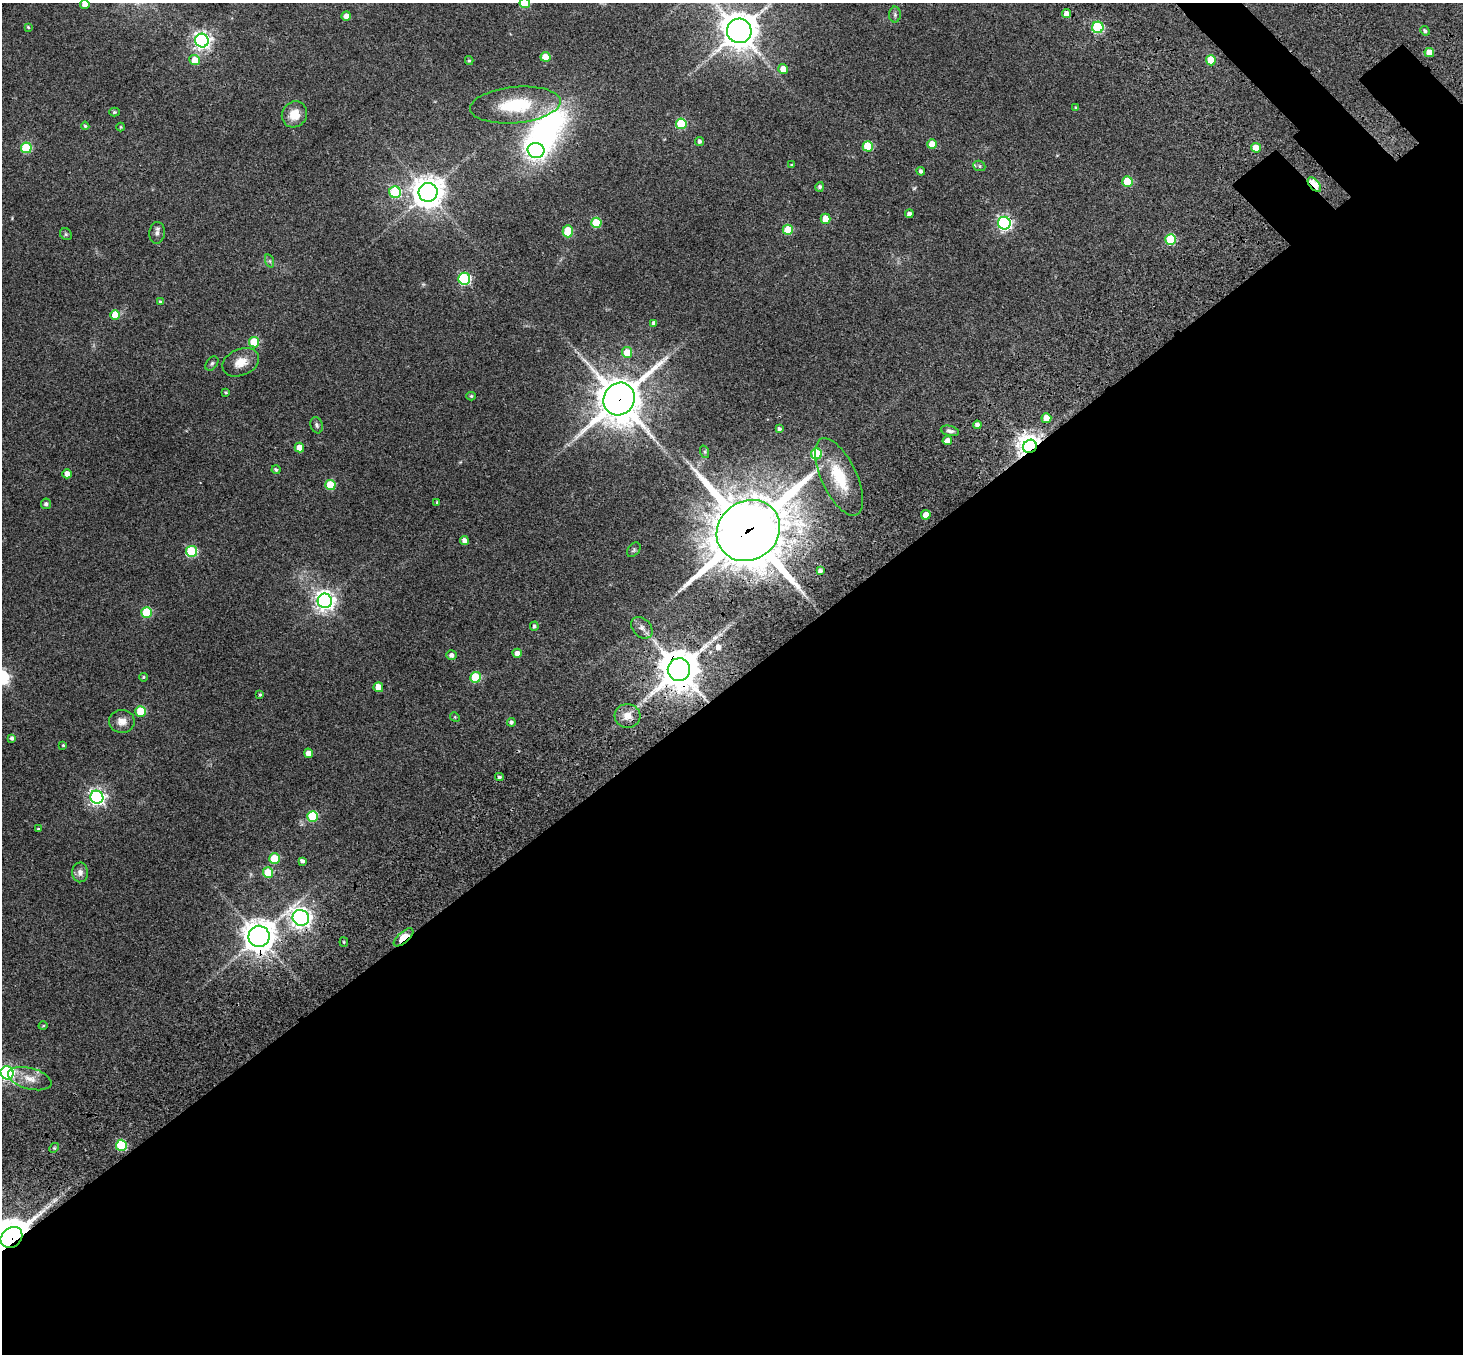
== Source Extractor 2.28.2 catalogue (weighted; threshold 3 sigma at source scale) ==
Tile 15 of 4 x 4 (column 3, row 4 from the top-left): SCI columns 3105-4565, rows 469-1820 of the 6205 x 6204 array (HDU 1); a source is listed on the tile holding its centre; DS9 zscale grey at full resolution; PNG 1465 x 1356 px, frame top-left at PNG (2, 3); each listed source drawn as its Kron ellipse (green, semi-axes under 4 px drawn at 4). Shown black and unused: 51% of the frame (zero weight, under 3 of 4 exposures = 9% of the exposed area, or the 3 px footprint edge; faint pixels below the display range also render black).
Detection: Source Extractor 2.28.2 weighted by HDU 2 'WHT'; one run over the whole footprint, this tile lists its part. Background 0.0446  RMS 0.0054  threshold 0.0243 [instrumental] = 3 sigma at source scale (4.5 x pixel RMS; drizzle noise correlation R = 1.50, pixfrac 1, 0.05/0.05 arcsec/px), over >= 5 px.
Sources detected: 120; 1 inside a brighter object's white glare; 1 cosmic-ray / hot-pixel residue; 1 long thin detection or spike segment (spike, bleed or trail) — neither listed nor drawn; the other 117 listed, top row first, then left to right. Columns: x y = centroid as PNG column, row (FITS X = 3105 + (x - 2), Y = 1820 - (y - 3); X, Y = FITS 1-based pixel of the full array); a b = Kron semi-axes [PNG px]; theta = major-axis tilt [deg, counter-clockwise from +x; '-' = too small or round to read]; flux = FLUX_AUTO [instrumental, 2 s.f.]
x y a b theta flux
525 3 5 5 - 29
85 4 4 4 - 4.6
1067 14 4 4 - 4.6
895 15 8 6 -90 1.2
346 16 5 4 - 3.3
28 27 3 3 - 0.55
1098 27 6 5 - 55
739 31 12 12 - 1000
1425 31 5 4 - 1.1
202 41 7 6 - 210
1429 52 5 4 - 7.1
545 57 5 5 - 9.8
195 60 5 5 - 7.8
1211 60 5 5 - 18
469 61 4 4 - 0.62
783 69 5 5 - 5.3
515 105 45 18 5 31
1076 107 4 4 - 0.45
114 112 5 4 - 0.72
294 114 13 12 - 7.4
681 124 5 5 - 33
85 126 4 4 - 0.64
121 127 4 4 - 0.49
699 141 4 4 - 1.2
932 144 5 5 - 8.3
868 146 5 5 - 26
26 148 5 5 - 31
1256 148 5 5 - 9.8
536 150 8 7 - 140
792 165 4 3 - 0.63
979 166 6 5 - 0.86
921 171 4 4 - 1.4
1127 182 5 5 - 21
1314 184 8 5 -48 34
820 187 5 4 - 1.2
395 192 6 6 - 50
428 192 9 9 - 830
909 214 4 4 - 2.3
825 219 5 5 - 9.3
596 223 5 5 - 23
1004 223 6 6 - 120
788 230 5 5 - 18
568 231 6 5 - 21
157 233 11 7 83 2.1
66 234 6 5 - 0.86
1170 239 5 5 - 34
270 261 7 4 -71 0.99
464 279 6 6 - 71
160 302 4 4 - 0.9
115 315 5 4 - 9.4
654 323 4 4 - 1.7
254 342 5 5 - 21
627 352 5 5 - 9.4
241 362 19 13 22 7.2
212 364 8 5 50 1.1
226 392 3 3 - 0.62
471 396 4 4 - 0.81
619 399 17 15 56 1900
1046 418 5 5 - 8.8
317 425 8 6 -71 1.3
977 425 4 4 - 1.8
779 429 4 3 - 1.2
950 431 9 5 -13 1.7
947 441 5 4 - 3.4
1030 446 7 6 - 550
299 448 5 4 - 6.2
705 452 6 4 -72 0.71
816 454 5 5 - 31
276 470 4 4 - 1
67 474 4 4 - 3.8
839 477 42 17 -65 23
330 485 5 5 - 19
437 502 4 3 - 0.49
46 504 5 5 - 1.3
926 515 5 4 - 7.2
748 531 33 29 37 3300
464 540 4 4 - 2.6
634 550 8 5 51 0.92
191 551 5 5 - 51
820 571 4 4 - 1.6
325 601 7 7 - 310
147 612 5 5 - 29
534 626 4 4 - 1.2
642 628 12 9 -46 2.7
517 653 4 4 - 3.4
451 655 5 4 - 2
679 670 11 11 - 1500
143 677 4 3 - 0.56
476 677 5 5 - 26
378 687 5 5 - 8.5
260 694 3 3 - 0.72
141 711 5 5 - 21
627 716 13 12 - 5.4
455 717 5 4 - 0.53
122 721 13 11 -1 4.3
511 722 4 4 - 1.3
12 738 4 4 - 1.4
63 745 3 3 - 0.55
308 753 5 4 - 4.9
499 777 4 4 - 1.2
97 797 7 6 - 180
313 816 5 5 - 31
38 829 3 2 - 0.49
275 859 5 5 - 25
302 861 4 4 - 1.7
80 872 10 8 88 2.9
268 873 5 5 - 16
301 918 8 7 - 300
259 936 10 10 - 770
403 937 12 5 41 14
344 942 5 4 - 0.58
43 1026 4 3 - 0.44
7 1073 7 6 - 130
30 1079 22 10 -15 6.5
121 1145 5 5 - 41
54 1148 5 4 - 0.65
11 1237 11 9 41 1300
Overlapping masked pixels (flux is a lower limit): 10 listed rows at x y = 1314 184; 1170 239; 619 399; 1030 446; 748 531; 679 670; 301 918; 259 936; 403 937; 11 1237
Isophote crosses this tile's border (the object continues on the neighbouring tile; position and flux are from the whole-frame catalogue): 4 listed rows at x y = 525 3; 85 4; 7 1073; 11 1237